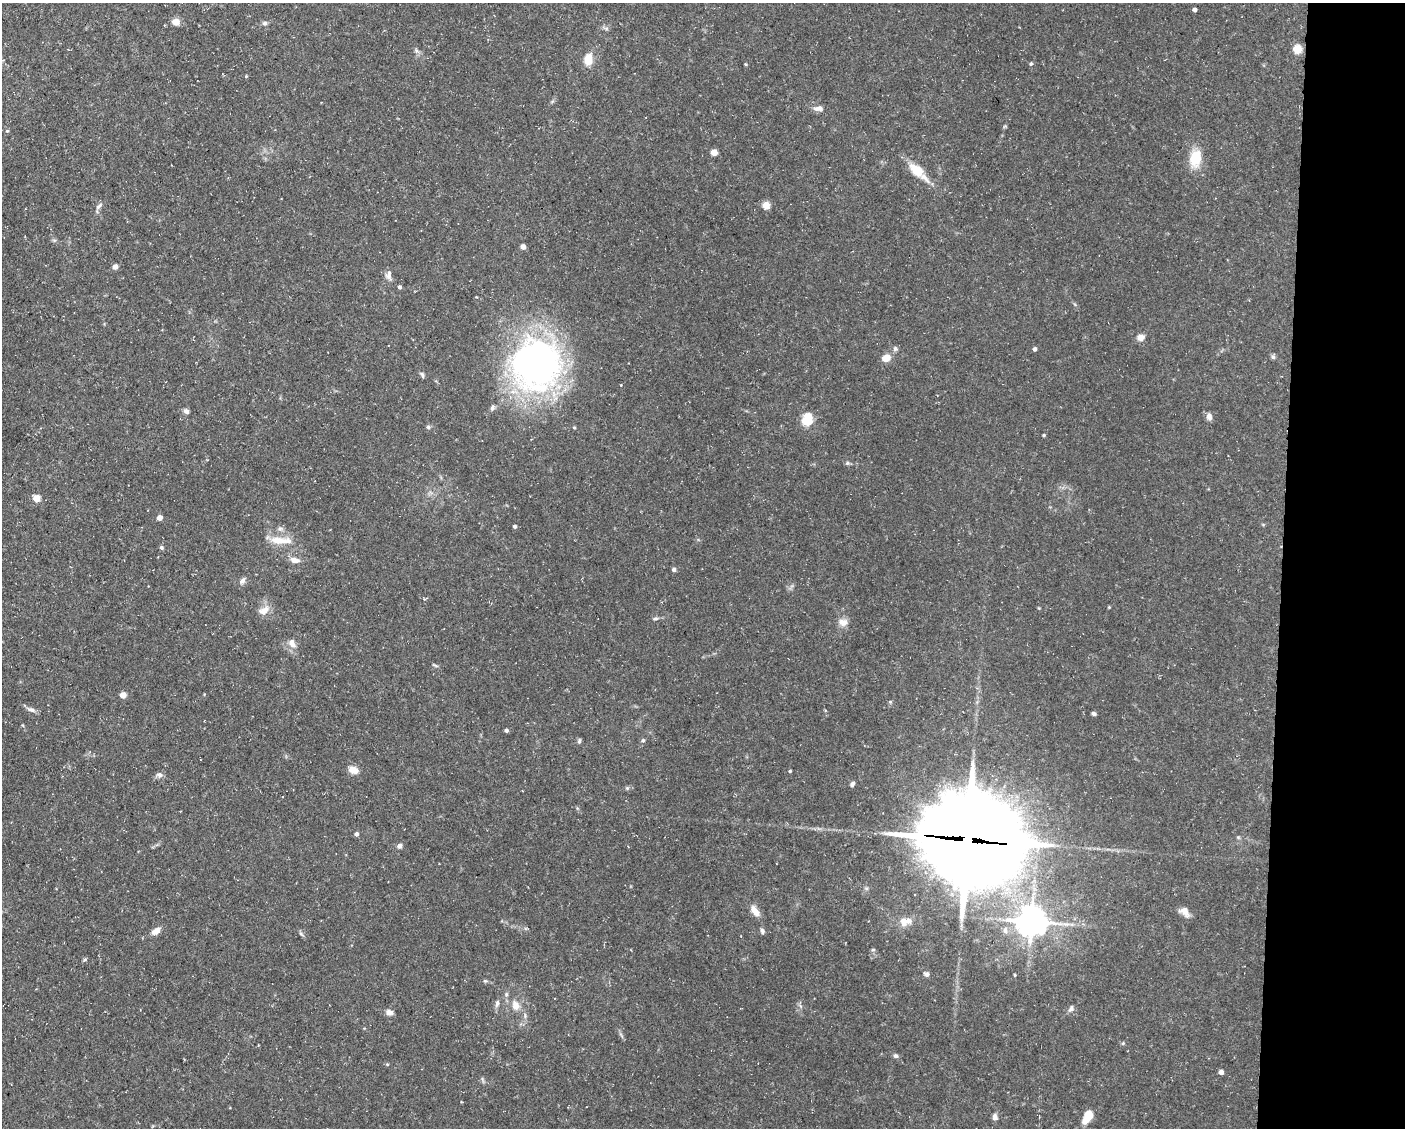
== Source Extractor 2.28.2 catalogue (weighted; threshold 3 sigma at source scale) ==
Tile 9 of 3 x 4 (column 3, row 3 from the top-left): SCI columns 3024-4426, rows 1127-2252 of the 4534 x 4503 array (HDU 1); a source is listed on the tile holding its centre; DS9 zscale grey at full resolution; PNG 1407 x 1130 px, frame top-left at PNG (2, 3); no overlay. Shown black and unused: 9% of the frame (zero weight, under 3 of 5 exposures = <1% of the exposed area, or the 3 px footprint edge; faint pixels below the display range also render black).
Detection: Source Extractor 2.28.2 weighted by HDU 2 'WHT'; one run over the whole footprint, this tile lists its part. Background 0.0997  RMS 0.005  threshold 0.0225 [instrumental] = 3 sigma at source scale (4.5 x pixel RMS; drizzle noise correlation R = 1.50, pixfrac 1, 0.05/0.05 arcsec/px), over >= 5 px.
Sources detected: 90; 1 inside a brighter object's white glare — not listed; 1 inside a brighter listed object's ellipse — not listed separately; the other 88 listed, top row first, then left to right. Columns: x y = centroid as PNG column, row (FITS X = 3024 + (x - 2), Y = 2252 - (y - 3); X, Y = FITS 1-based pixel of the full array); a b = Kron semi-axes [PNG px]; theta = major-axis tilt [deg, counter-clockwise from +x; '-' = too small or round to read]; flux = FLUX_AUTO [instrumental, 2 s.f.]
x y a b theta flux
1195 10 4 4 - 2.1
176 22 5 5 - 11
265 23 6 6 - 1.3
606 28 7 4 -19 0.94
1297 49 5 5 - 20
588 60 13 9 83 6.9
745 64 4 3 - 0.51
1031 64 5 4 - 0.72
246 76 4 4 - 0.42
818 108 13 6 3 2.7
7 131 5 3 - 0.48
714 152 4 4 - 9.3
1195 158 24 15 83 12
917 170 25 13 -41 10
766 205 5 5 - 11
99 206 12 4 42 1.5
523 247 4 4 - 3.6
115 267 6 5 - 1.9
388 275 13 9 89 2.6
400 287 4 4 - 1.3
1141 337 8 7 - 3.2
895 349 8 5 64 1.2
1035 349 4 4 - 1.5
1273 357 7 5 -86 1
886 358 7 6 - 6.9
536 364 51 49 -68 210
422 375 9 4 -71 0.95
492 408 8 6 60 1.2
186 411 6 5 - 1.9
1209 416 8 7 - 2.4
807 421 15 10 -1 6.5
428 427 6 5 - 0.94
1044 435 4 3 - 0.6
847 463 6 5 - 0.91
36 498 5 5 - 11
160 518 4 4 - 4.2
515 526 4 4 - 0.96
280 529 7 6 - 1.4
281 540 33 9 -2 8.3
161 548 5 5 - 0.99
294 560 11 7 -12 3.8
674 569 4 4 - 1.7
242 581 10 6 48 1.8
1109 607 4 4 - 0.42
264 610 16 10 28 4.4
655 618 7 5 4 1
843 622 13 10 -2 3.7
292 643 13 9 -63 3.5
435 665 7 4 -36 0.73
123 695 5 4 - 6.1
890 702 5 5 - 0.62
31 709 12 6 -21 2
1094 713 5 4 - 1.1
506 730 4 4 - 1.2
643 740 5 5 - 1
579 741 8 5 80 0.88
353 770 12 8 -21 3.9
790 771 3 3 - 0.64
159 775 8 6 -21 1.8
852 784 6 5 - 1.2
627 788 5 5 - 0.68
356 834 4 4 - 1.5
1238 837 6 4 -19 0.6
968 839 36 31 -20 6900
399 846 6 5 - 1.7
866 888 6 4 -18 0.7
755 911 14 7 -54 4.7
1184 912 13 8 -41 3.6
903 922 13 8 -70 3.3
1031 922 9 8 - 880
1005 930 9 6 -88 1.7
156 931 12 7 38 3.4
762 931 7 5 -80 1.2
301 934 8 4 -37 0.88
873 950 6 4 1 0.62
85 959 5 4 - 0.7
927 974 6 5 - 1.8
1015 975 3 3 - 0.5
485 981 5 5 - 0.72
497 1003 10 5 78 1.7
515 1005 15 11 -71 5.3
1071 1009 10 5 65 1.5
389 1012 10 7 -9 2.2
1123 1043 5 5 - 0.68
896 1056 6 5 - 1.2
1221 1072 4 4 - 2.8
1088 1116 12 7 59 12
995 1117 9 6 89 1.8
Overlapping masked pixels (flux is a lower limit): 1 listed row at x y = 968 839